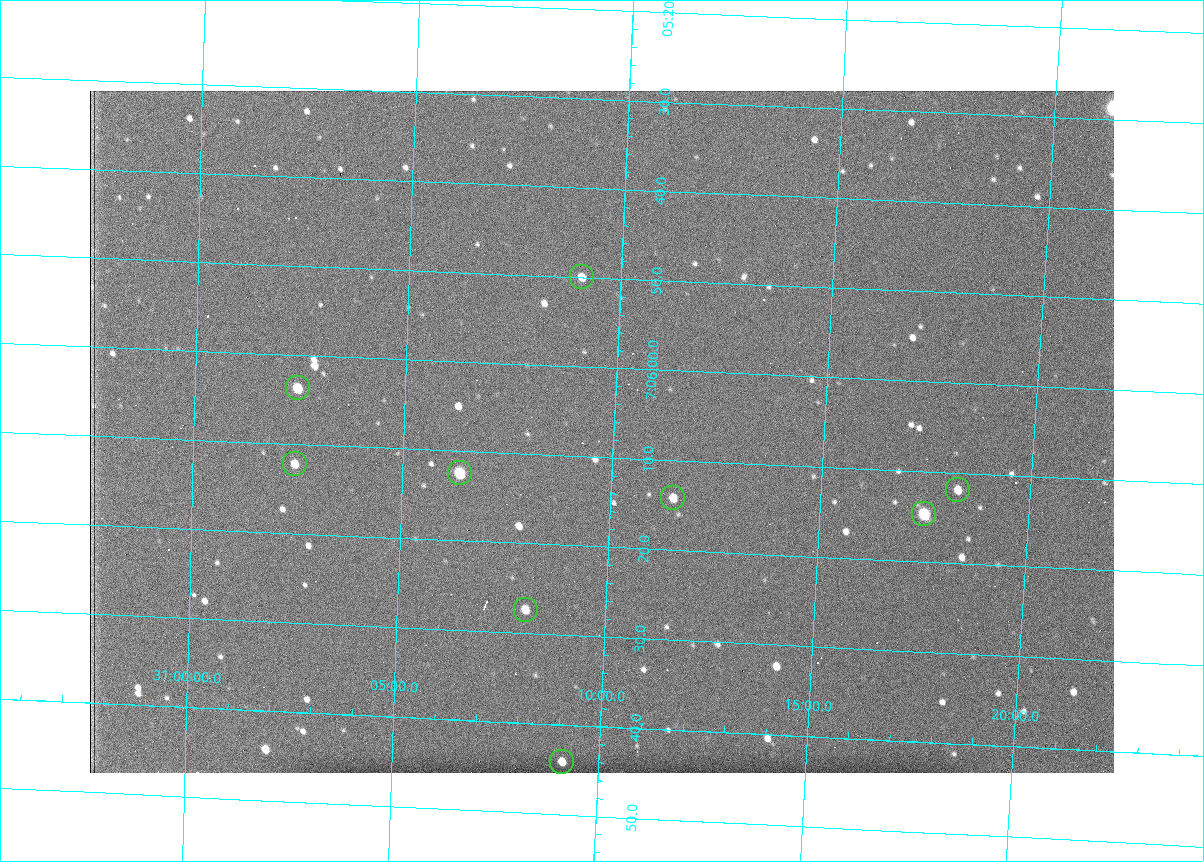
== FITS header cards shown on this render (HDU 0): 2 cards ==
NAXIS1  =                 1024 /fastest changing axis
NAXIS2  =                  682 /next to fastest changing axis

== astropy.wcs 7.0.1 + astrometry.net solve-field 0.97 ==
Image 1024 x 682 px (HDU 0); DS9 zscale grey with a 90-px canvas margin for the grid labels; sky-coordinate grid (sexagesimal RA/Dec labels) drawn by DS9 from the SOLVED WCS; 9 Tycho-2 reference stars matched to detected sources circled (green)
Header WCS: RA---TAN/DEC--TAN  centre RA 07:06:07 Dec +31:10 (106.53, +31.16 deg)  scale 1.44 arcsec/px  FOV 24.5' x 16.3'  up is -93 deg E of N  parity flipped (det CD > 0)
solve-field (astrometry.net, Tycho-2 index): VERIFIED the header's WCS against the Tycho-2 star catalogue (9 matches, 0 conflicts) and refined it, rather than solving blind
Solved WCS: RA---TAN-SIP/DEC--TAN-SIP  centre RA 07:06:07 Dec +31:10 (106.53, +31.16 deg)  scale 1.43 arcsec/px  FOV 24.4' x 16.3'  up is -93 deg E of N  parity flipped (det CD > 0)
The solver's refit moves the header's centre by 0.45 arcsec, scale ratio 0.9954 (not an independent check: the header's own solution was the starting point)
Tycho-2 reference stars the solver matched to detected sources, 9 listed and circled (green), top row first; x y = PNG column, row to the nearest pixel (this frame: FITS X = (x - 90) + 1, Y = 682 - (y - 91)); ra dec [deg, ICRS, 3 dp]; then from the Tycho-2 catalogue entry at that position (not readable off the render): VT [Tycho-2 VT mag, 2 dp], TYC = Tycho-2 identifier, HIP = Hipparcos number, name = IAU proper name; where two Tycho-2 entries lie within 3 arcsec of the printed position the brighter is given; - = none
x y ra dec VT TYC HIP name
582 277 106.458 +31.151 12.35 2438-728-1 - -
298 388 106.516 +31.041 10.39 2438-398-1 - -
295 464 106.551 +31.041 11.84 2438-663-1 - -
460 473 106.552 +31.106 9.20 2438-180-1 - -
958 490 106.550 +31.305 11.61 2438-184-1 - -
673 498 106.559 +31.192 11.79 2438-1039-1 - -
924 514 106.562 +31.292 10.01 2438-106-1 - -
526 610 106.614 +31.135 11.36 2438-550-1 - -
562 762 106.684 +31.152 11.76 2438-931-1 - -